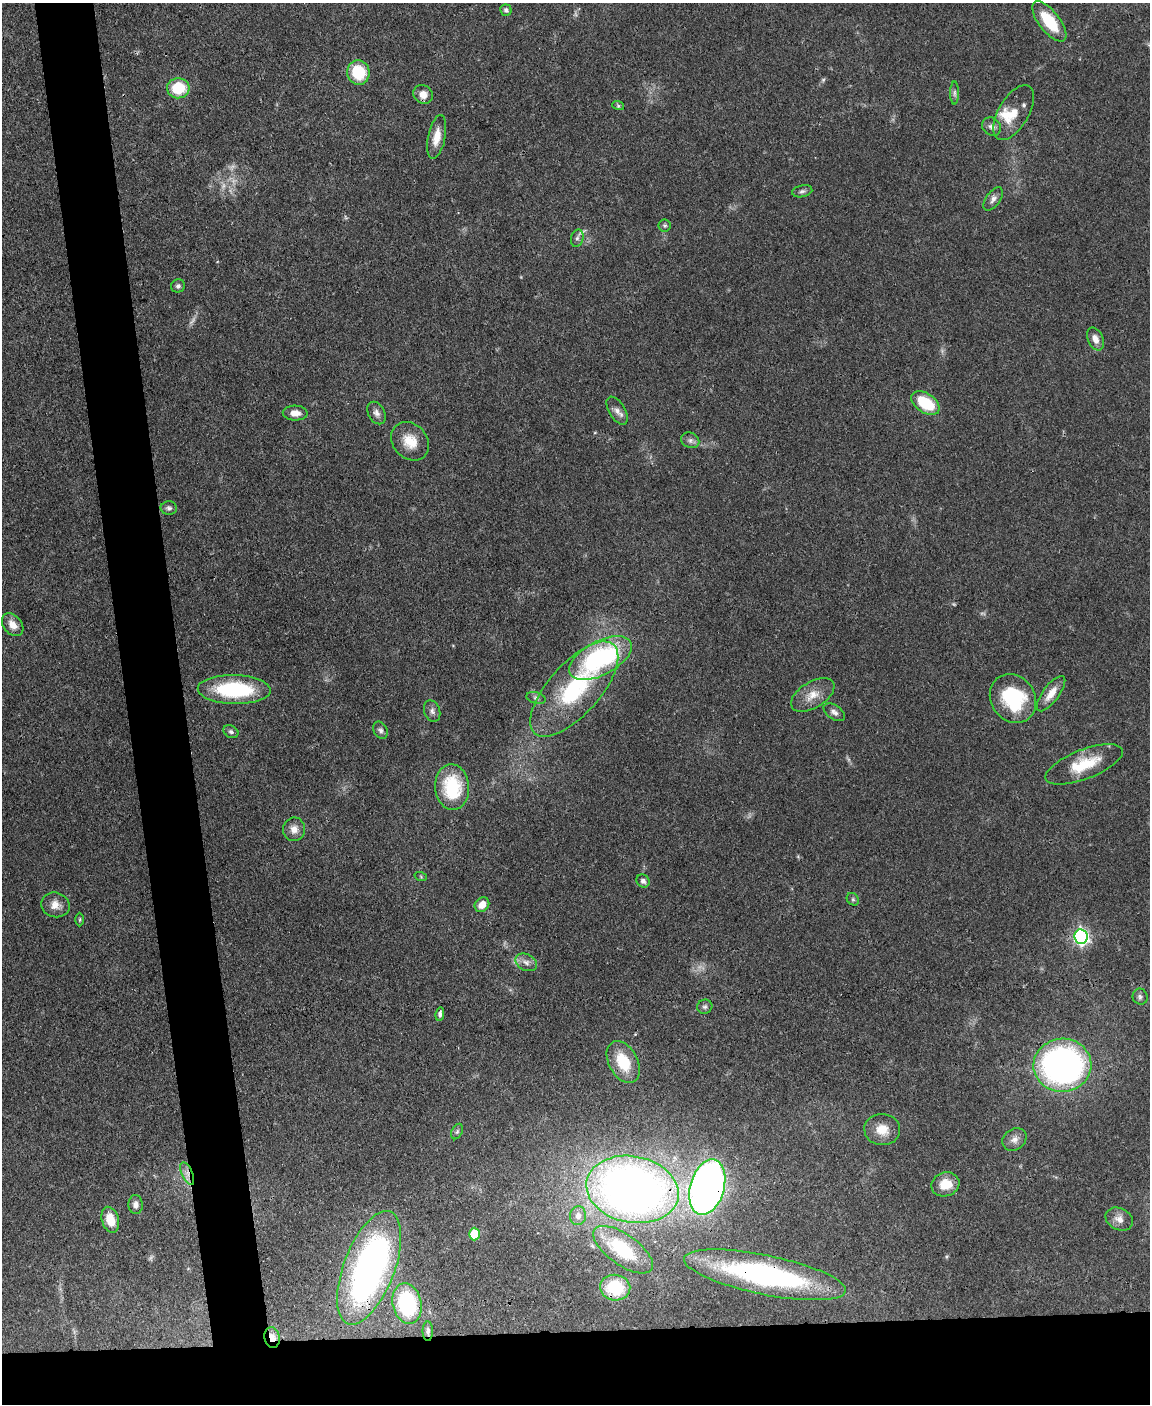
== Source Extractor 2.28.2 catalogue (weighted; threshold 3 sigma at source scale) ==
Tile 11 of 4 x 3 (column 3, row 3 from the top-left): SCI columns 2299-3446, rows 238-1639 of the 4595 x 4572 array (HDU 1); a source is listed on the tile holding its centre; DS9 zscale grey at full resolution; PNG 1152 x 1406 px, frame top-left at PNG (2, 3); each listed source drawn as its Kron ellipse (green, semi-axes under 4 px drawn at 4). Shown black and unused: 10% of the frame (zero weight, under 3 of 4 exposures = <1% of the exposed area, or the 3 px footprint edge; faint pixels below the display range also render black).
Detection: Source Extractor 2.28.2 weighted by HDU 2 'WHT'; one run over the whole footprint, this tile lists its part. Background 0.106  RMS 0.0043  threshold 0.0191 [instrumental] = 3 sigma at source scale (4.5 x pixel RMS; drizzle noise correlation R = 1.50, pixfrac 1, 0.05/0.05 arcsec/px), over >= 5 px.
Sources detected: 81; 9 too faint to see at this stretch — neither listed nor drawn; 2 inside a brighter listed object's ellipse — not listed separately; the other 70 listed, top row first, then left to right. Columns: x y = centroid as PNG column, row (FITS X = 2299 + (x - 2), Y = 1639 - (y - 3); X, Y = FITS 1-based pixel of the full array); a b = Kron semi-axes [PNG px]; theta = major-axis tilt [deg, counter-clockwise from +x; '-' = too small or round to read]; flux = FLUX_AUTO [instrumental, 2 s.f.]
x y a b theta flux
506 10 6 5 - 1.1
1049 21 24 10 -52 17
358 72 12 11 - 17
178 88 11 10 - 17
954 93 11 4 90 1.2
423 94 10 9 - 3.8
618 105 6 4 -20 0.68
1014 113 31 15 59 8.9
992 127 10 8 -39 2
437 137 22 8 78 6.2
802 191 10 6 12 1.2
993 199 13 7 53 2.2
665 225 6 6 - 0.76
577 238 9 6 74 1.3
178 286 7 6 - 1.2
1095 339 12 7 -67 3.8
925 403 16 9 -35 17
617 411 15 8 -59 2.7
295 413 12 7 -2 3.8
376 413 12 8 -61 2.1
690 440 9 7 -25 1.7
410 441 21 17 -46 9
169 508 8 6 -1 1.3
13 625 13 9 -51 4.1
600 658 34 17 28 66
574 689 59 25 48 48
234 690 36 14 -2 39
1051 694 21 8 53 5.4
813 695 24 13 31 6.6
536 698 9 5 -15 1.3
1013 699 26 22 -56 32
432 711 11 8 -70 1.8
834 712 12 7 -34 1.9
381 730 9 7 -64 1.4
231 732 8 6 -31 1.2
1084 764 41 14 21 16
452 787 23 17 -85 25
294 829 12 11 - 3.6
421 877 6 4 -20 0.54
643 881 7 6 - 1.5
853 899 7 5 -46 0.78
55 905 14 12 -15 4.2
482 905 8 6 49 4.6
80 920 7 3 89 0.52
1081 937 7 6 - 130
526 962 11 8 -27 2.6
1140 997 8 7 - 1.4
705 1007 7 7 - 1.1
440 1014 7 4 83 1.2
623 1062 22 14 -61 17
1062 1065 29 26 2 160
882 1130 18 15 -3 7.2
457 1132 8 5 63 0.96
1014 1139 13 10 36 2.9
187 1174 12 5 -67 2.4
945 1184 14 11 19 8
707 1187 28 17 74 290
632 1189 47 33 -11 350
136 1205 9 7 -86 2
578 1216 9 8 - 2.8
1119 1219 14 10 -27 3.4
110 1220 13 8 -73 7.7
474 1234 6 5 - 13
623 1250 35 15 -35 25
369 1268 60 25 69 170
765 1275 82 19 -11 100
615 1288 15 13 -7 20
407 1304 20 14 -77 39
428 1331 10 5 -90 1.5
272 1337 10 7 -79 4
Overlapping masked pixels (flux is a lower limit): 8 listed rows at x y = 187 1174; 707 1187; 632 1189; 474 1234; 369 1268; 765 1275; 428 1331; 272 1337